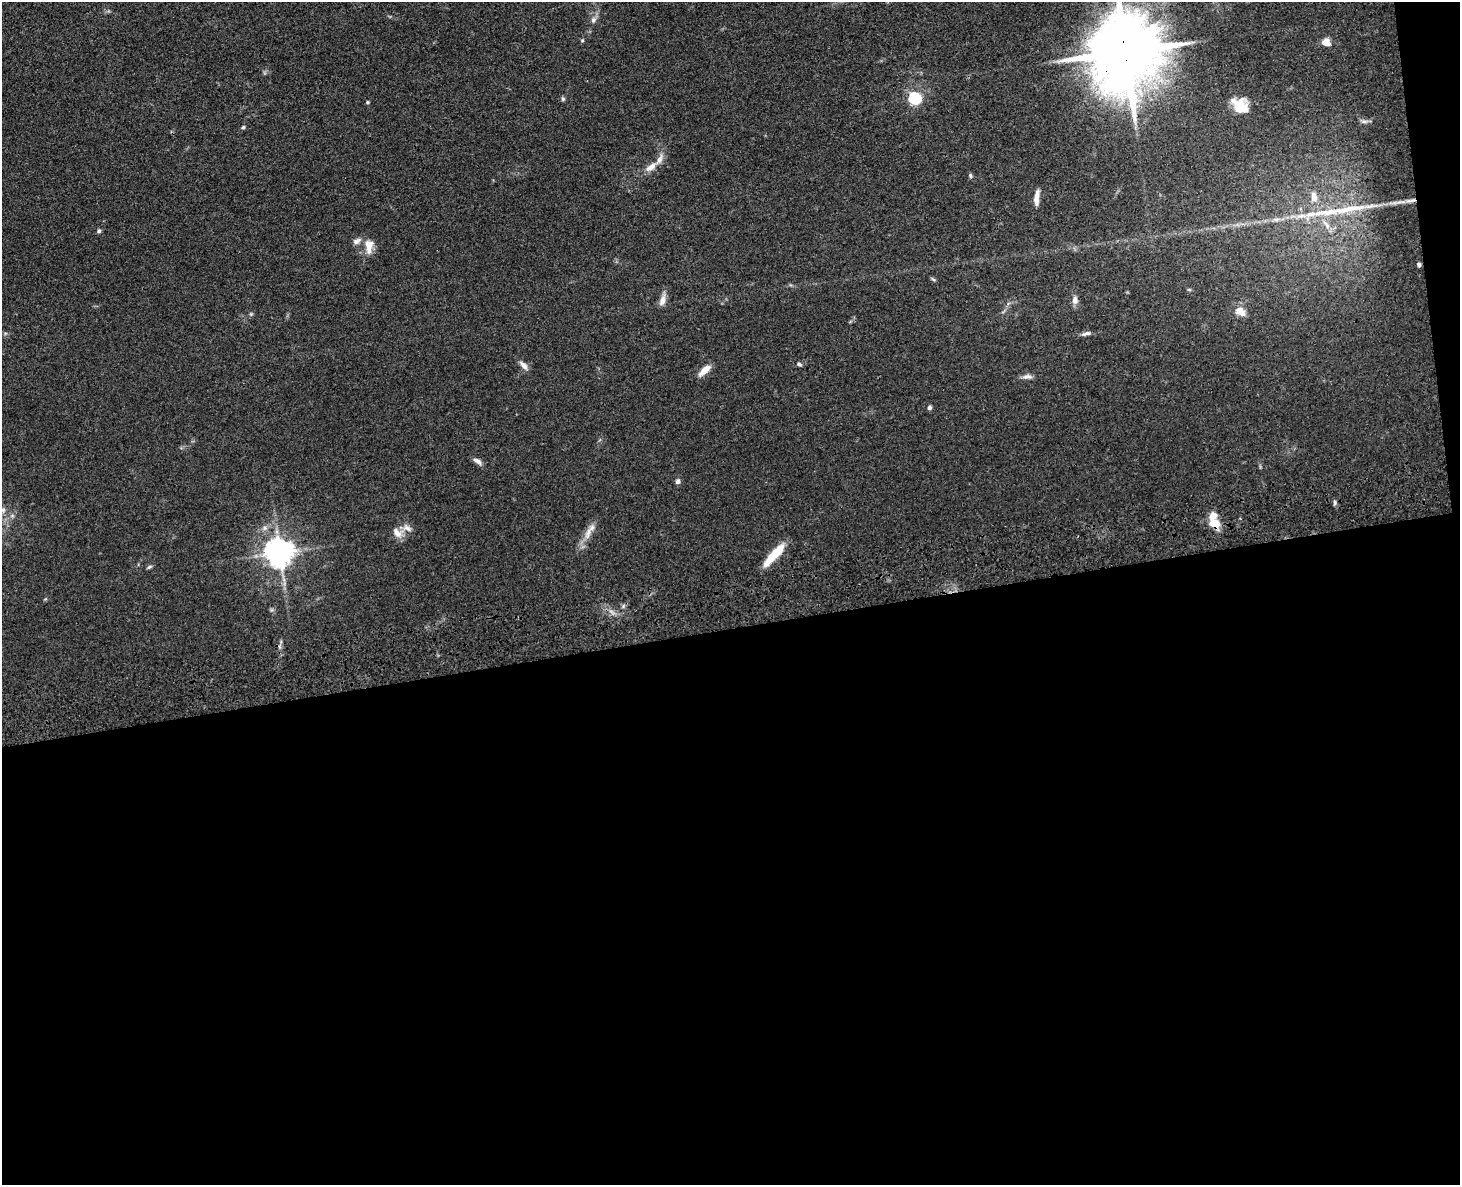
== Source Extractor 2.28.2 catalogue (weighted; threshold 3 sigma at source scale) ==
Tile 12 of 3 x 4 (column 3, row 4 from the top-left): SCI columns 3185-4642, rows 117-1299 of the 4800 x 4963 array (HDU 1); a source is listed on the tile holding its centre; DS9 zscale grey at full resolution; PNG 1462 x 1187 px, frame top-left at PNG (2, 2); no overlay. Shown black and unused: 48% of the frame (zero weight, under 3 of 4 exposures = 6% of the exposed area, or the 3 px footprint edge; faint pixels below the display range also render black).
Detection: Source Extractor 2.28.2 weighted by HDU 2 'WHT'; one run over the whole footprint, this tile lists its part. Background 0.0683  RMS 0.0059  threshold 0.0265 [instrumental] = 3 sigma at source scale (4.5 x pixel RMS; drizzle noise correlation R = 1.50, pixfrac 1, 0.05/0.05 arcsec/px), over >= 5 px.
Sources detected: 47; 1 long thin detection or spike segment (spike, bleed or trail) — not listed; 3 inside a brighter listed object's ellipse — not listed separately; the other 43 listed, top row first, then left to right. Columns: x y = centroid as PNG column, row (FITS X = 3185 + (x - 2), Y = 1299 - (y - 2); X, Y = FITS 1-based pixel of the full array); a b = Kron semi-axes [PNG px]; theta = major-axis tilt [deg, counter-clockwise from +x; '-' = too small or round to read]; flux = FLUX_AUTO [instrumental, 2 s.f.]
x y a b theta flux
593 20 8 7 - 2.2
582 40 6 4 1 0.63
1326 42 10 8 -28 5.6
1125 52 22 17 -87 7600
915 98 6 6 - 86
563 99 7 5 -75 1
367 102 4 3 - 0.73
1240 107 16 14 -44 13
1364 121 10 6 2 2
243 127 5 4 - 0.83
651 167 16 7 37 5.4
970 175 6 5 - 0.95
1314 197 14 9 -83 5.5
1037 198 17 5 83 4.8
1411 200 18 5 7 4.2
1311 214 27 7 8 11
1326 225 17 6 -53 4.9
99 231 6 5 - 1
357 241 12 7 26 2.8
369 246 19 10 89 7.3
1419 265 5 4 - 1.1
933 279 7 3 -37 0.86
662 300 15 7 71 4.3
1075 300 10 7 84 3.1
1240 312 12 9 -33 5.8
251 314 5 5 - 0.78
1086 333 14 5 13 2
799 364 5 4 - 0.98
523 365 12 6 -50 3.5
704 370 16 6 43 6.6
1027 377 13 6 0 2.7
929 408 6 5 - 1.4
477 461 12 6 -35 2.6
678 481 7 5 75 1.8
1334 502 8 4 -90 1.2
3 510 9 6 89 2.1
1214 523 14 11 -41 9.8
589 531 24 8 69 6.3
397 533 15 11 -35 5.3
279 553 8 8 - 850
774 554 30 8 47 17
149 567 7 5 18 1.1
271 610 6 4 71 0.9
Overlapping masked pixels (flux is a lower limit): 3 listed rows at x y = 1125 52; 1411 200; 1214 523
Isophote crosses this tile's border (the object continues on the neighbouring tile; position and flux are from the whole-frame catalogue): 1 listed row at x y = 1125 52